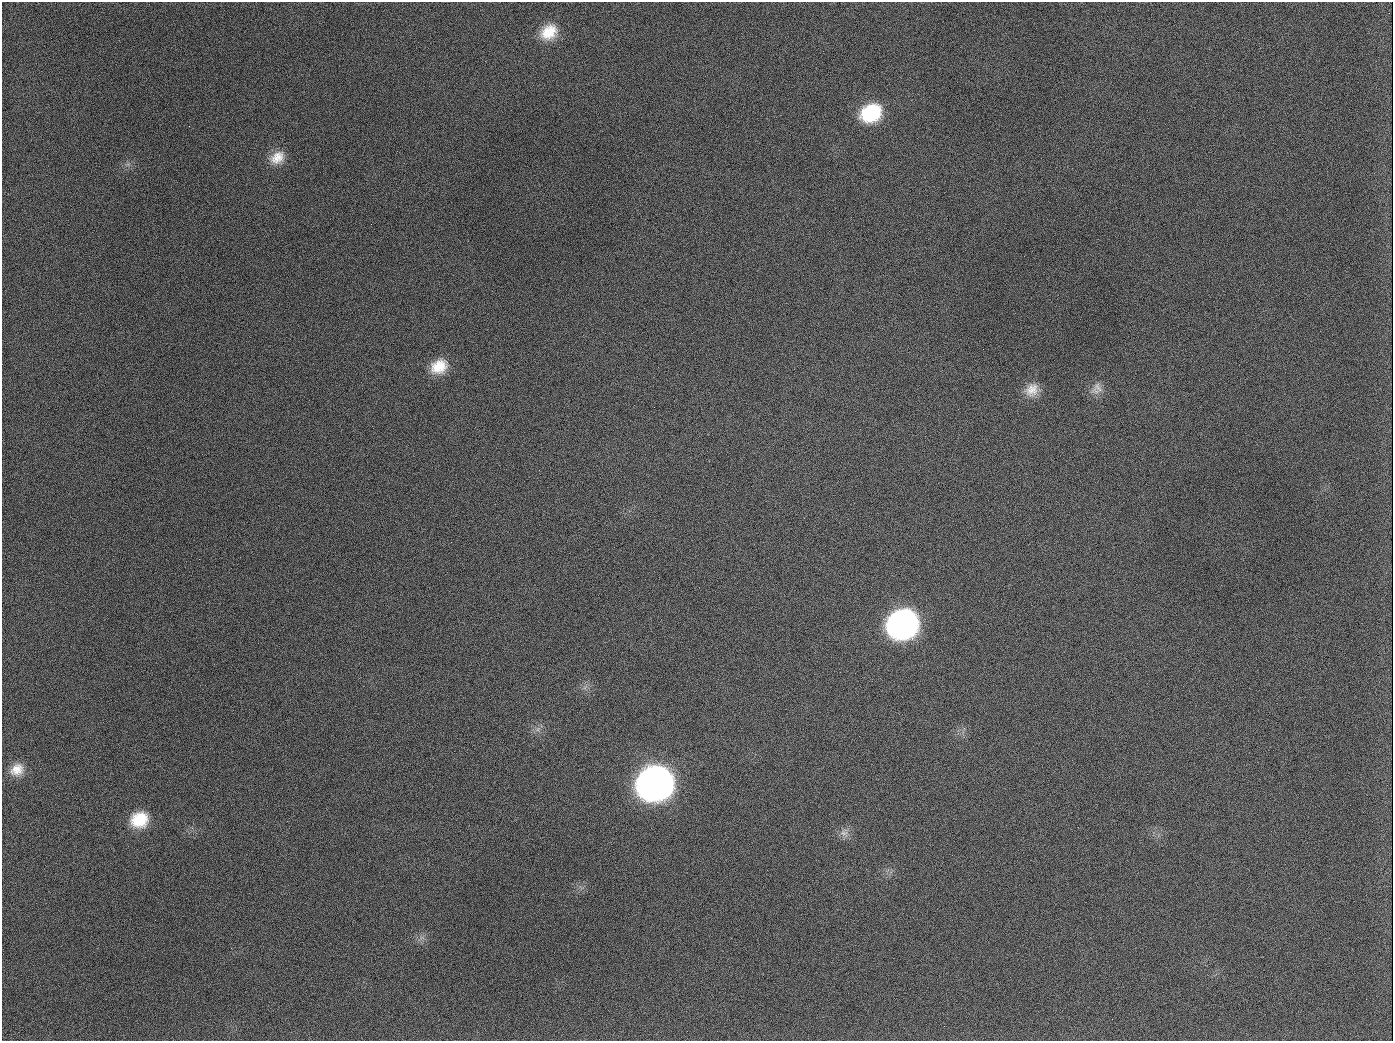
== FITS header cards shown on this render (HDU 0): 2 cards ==
NAXIS1  =                 1391
NAXIS2  =                 1039

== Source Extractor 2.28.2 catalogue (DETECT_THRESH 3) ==
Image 1391 x 1039 px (HDU 0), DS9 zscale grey, 1 PNG px = 1 image px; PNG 1395 x 1043 px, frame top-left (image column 1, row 1039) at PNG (2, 2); no overlay
Background 1600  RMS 72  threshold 216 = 3 sigma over >= 5 px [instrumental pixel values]
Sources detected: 15; all 15 listed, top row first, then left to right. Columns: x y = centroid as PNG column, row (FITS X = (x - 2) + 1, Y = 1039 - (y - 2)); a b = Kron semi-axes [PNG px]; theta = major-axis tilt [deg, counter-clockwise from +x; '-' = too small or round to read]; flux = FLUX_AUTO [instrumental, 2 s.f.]
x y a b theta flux
549 32 22 17 35 1.3e+05
871 113 22 18 28 3.0e+05
189 126 3 2 - 5.5e+03
277 158 20 15 31 8.2e+04
439 366 21 16 29 1.2e+05
1098 387 16 10 -55 4.3e+04
1032 390 19 16 49 7.6e+04
654 407 2 2 - 3.3e+03
902 624 21 19 30 2.2e+06
538 729 7 4 71 1.2e+04
17 770 18 15 30 7.9e+04
655 783 22 20 26 5.0e+06
139 820 19 17 21 1.6e+05
844 833 13 12 - 3.7e+04
944 1026 3 2 - 3.6e+03